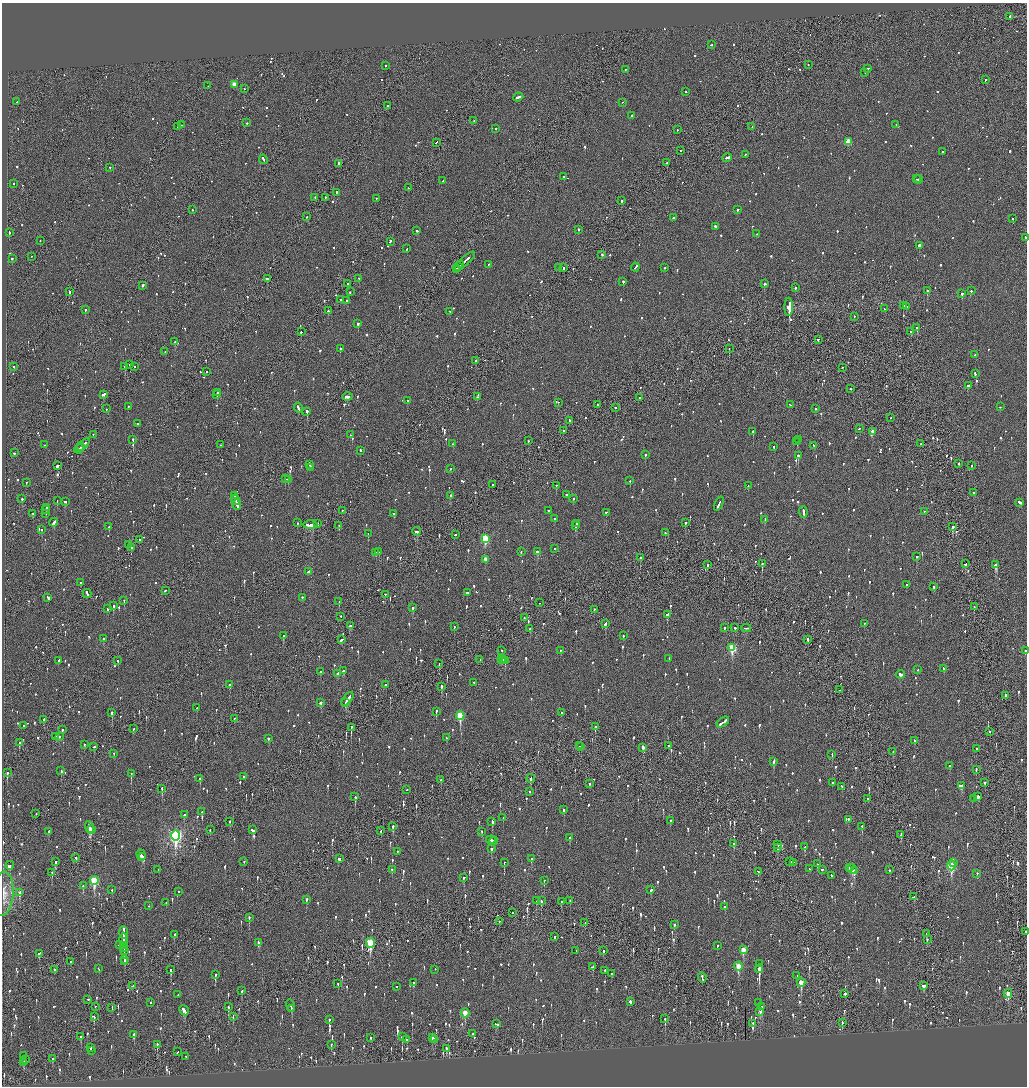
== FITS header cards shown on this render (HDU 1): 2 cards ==
NAXIS1  =                 2050
NAXIS2  =                 2168

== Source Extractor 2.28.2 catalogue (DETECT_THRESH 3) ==
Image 2050 x 2168 px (HDU 1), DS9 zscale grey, zoomed out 1/2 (1 PNG px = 2 x 2 image px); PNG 1029 x 1088 px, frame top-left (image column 2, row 2168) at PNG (2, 3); each listed source drawn as its Kron ellipse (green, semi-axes under 4 px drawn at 4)
Background -0.094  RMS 0.077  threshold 0.232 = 3 sigma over >= 5 px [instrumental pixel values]
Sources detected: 1645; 62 cannot appear on this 1/2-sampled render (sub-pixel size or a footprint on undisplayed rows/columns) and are neither listed nor drawn; of the other 1583, the 500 brightest by FLUX_AUTO listed and drawn (1083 fainter detections omitted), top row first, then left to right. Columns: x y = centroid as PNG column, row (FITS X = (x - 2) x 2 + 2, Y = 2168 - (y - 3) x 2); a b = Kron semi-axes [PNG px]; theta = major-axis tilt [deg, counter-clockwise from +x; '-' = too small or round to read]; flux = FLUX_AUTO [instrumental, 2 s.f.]
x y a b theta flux
1010 17 2 1 - 4800
711 45 2 2 - 87
808 65 2 1 - 72
386 66 2 2 - 69
868 69 2 2 - 110
625 70 2 2 - 89
865 73 2 2 - 57
985 80 2 2 - 76
234 85 3 2 - 230
208 86 2 1 - 100
244 89 2 1 - 170
686 92 2 2 - 130
518 97 5 2 - 300
17 102 2 2 - 210
622 103 2 1 - 72
387 106 2 1 - 140
632 116 2 2 - 74
474 121 2 1 - 71
247 123 2 2 - 160
182 125 2 1 - 84
896 125 2 2 - 85
178 127 4 2 - 120
752 127 2 1 - 110
495 129 2 2 - 110
677 130 2 2 - 88
848 142 3 3 - 450
436 143 3 2 - 62
681 151 2 1 - 60
942 152 2 2 - 80
745 155 2 2 - 78
727 158 5 2 - 310
263 160 4 2 - 190
667 163 2 2 - 370
338 164 4 1 - 250
110 168 2 2 - 78
564 177 2 2 - 89
916 179 2 1 - 79
918 180 4 2 - 150
443 181 2 2 - 78
14 184 2 2 - 84
409 188 2 2 - 61
336 193 3 2 - 220
315 198 2 1 - 100
325 198 2 1 - 140
376 199 2 2 - 65
622 201 2 2 - 120
192 210 2 2 - 99
738 210 2 2 - 210
307 217 2 2 - 130
673 218 2 2 - 190
1012 219 2 2 - 76
715 227 4 2 - 340
578 230 2 2 - 150
417 231 2 2 - 180
9 233 2 2 - 150
757 234 2 2 - 61
1025 238 2 2 - 130
40 241 2 1 - 76
390 242 3 2 - 83
919 246 2 2 - 410
407 249 2 2 - 73
602 255 2 2 - 140
31 257 2 1 - 79
12 259 2 2 - 140
464 262 14 2 41 470
461 265 3 1 - 200
488 265 2 2 - 100
458 267 2 1 - 240
635 267 4 2 - 190
559 268 2 2 - 96
564 268 3 2 - 110
665 268 2 2 - 80
456 269 3 1 - 260
267 279 3 2 - 110
359 279 2 1 - 63
623 282 2 2 - 210
348 284 2 2 - 58
765 284 3 2 - 120
143 286 3 2 - 190
795 288 2 2 - 160
927 291 2 2 - 320
971 291 2 2 - 190
70 292 2 2 - 110
350 292 2 2 - 82
962 294 2 2 - 540
341 300 2 1 - 64
347 301 2 2 - 77
903 306 2 2 - 160
789 307 9 2 -89 39000
907 307 3 2 - 71
884 309 2 2 - 66
85 310 2 2 - 150
328 311 2 2 - 310
450 312 2 2 - 160
854 317 2 2 - 65
358 324 2 2 - 730
917 328 2 2 - 360
301 332 2 2 - 270
911 332 2 2 - 170
818 340 2 2 - 65
175 342 2 2 - 230
340 349 2 2 - 150
729 349 2 2 - 73
165 352 2 2 - 74
975 355 2 2 - 60
476 361 2 2 - 150
130 365 2 2 - 180
14 367 2 1 - 310
125 367 2 2 - 610
135 367 2 1 - 67
842 368 2 1 - 61
206 372 2 2 - 69
975 374 3 2 - 210
969 386 3 2 - 130
850 389 2 2 - 130
217 393 2 2 - 400
103 395 3 2 - 220
217 395 3 2 - 58
348 397 5 2 - 320
477 397 2 2 - 83
639 398 2 1 - 100
408 401 2 2 - 210
558 403 2 2 - 64
597 405 2 2 - 70
791 405 4 2 - 130
128 407 2 2 - 81
1000 407 2 2 - 77
298 408 5 2 - 160
615 408 2 2 - 70
106 409 2 2 - 63
816 409 2 2 - 85
307 412 2 2 - 640
890 418 2 2 - 71
569 421 2 2 - 67
138 424 2 2 - 130
859 429 2 2 - 71
564 431 2 1 - 61
753 432 2 2 - 150
872 432 2 2 - 110
93 435 2 2 - 68
350 435 2 2 - 84
133 440 2 2 - 120
798 440 2 1 - 140
528 441 2 2 - 99
797 442 2 2 - 70
453 444 2 2 - 120
921 444 2 2 - 62
45 445 2 2 - 63
220 445 2 2 - 59
83 446 8 2 44 300
814 446 3 2 - 88
81 447 3 2 - 90
774 447 2 2 - 60
79 449 5 2 - 130
360 451 2 2 - 150
14 453 2 2 - 64
645 455 2 2 - 190
798 456 3 2 - 280
959 464 2 2 - 180
310 465 4 2 - 130
57 466 3 2 - 230
972 466 2 1 - 110
310 468 2 1 - 87
451 469 2 2 - 60
285 479 2 1 - 93
288 480 3 2 - 130
630 481 2 2 - 59
26 483 2 2 - 130
492 485 2 2 - 64
556 486 2 2 - 63
748 486 2 2 - 110
973 493 2 2 - 59
567 495 3 2 - 86
234 496 4 2 - 220
450 496 3 2 - 92
22 499 2 2 - 290
573 499 2 2 - 220
235 500 5 2 - 190
57 501 2 2 - 87
65 502 3 2 - 64
1020 503 4 2 - 300
719 504 7 2 67 290
237 505 5 2 - 220
46 508 2 2 - 130
46 510 2 1 - 130
342 511 2 2 - 65
548 511 2 2 - 71
803 512 5 2 - 190
924 512 2 1 - 61
606 513 2 2 - 130
33 514 3 2 - 67
46 514 2 2 - 69
394 514 2 2 - 210
554 519 2 2 - 130
765 520 3 2 - 100
54 523 4 2 - 180
297 523 2 2 - 120
685 523 2 2 - 90
318 524 2 2 - 72
577 524 2 2 - 110
310 525 7 2 0 420
339 526 2 1 - 60
576 526 2 2 - 140
109 527 2 2 - 62
952 527 2 2 - 360
41 530 2 2 - 97
417 532 4 2 - 98
665 533 2 2 - 65
368 534 2 2 - 78
455 535 3 2 - 250
485 539 3 3 - 940
139 540 2 1 - 79
129 545 2 1 - 94
131 548 2 2 - 220
555 549 2 2 - 94
379 552 2 1 - 120
521 552 2 2 - 63
537 552 3 2 - 330
376 553 2 2 - 88
916 557 2 2 - 82
640 558 2 2 - 100
485 560 3 2 - 140
762 564 2 2 - 200
965 564 3 2 - 120
707 565 2 2 - 84
996 565 3 3 - 760
308 572 3 2 - 150
81 583 2 2 - 87
906 585 2 2 - 99
934 587 2 2 - 290
165 591 2 1 - 76
467 593 2 2 - 410
87 594 4 2 - 500
385 595 2 2 - 140
48 598 3 2 - 390
302 598 2 2 - 65
124 601 2 2 - 240
339 602 2 2 - 95
540 603 2 1 - 92
113 606 3 2 - 260
974 607 2 1 - 86
413 608 2 2 - 170
107 609 3 2 - 130
594 610 2 2 - 60
667 615 3 2 - 330
341 617 2 2 - 60
524 618 2 1 - 60
605 624 3 2 - 170
864 624 2 2 - 77
350 626 4 2 - 250
454 627 2 2 - 63
724 628 2 2 - 190
735 628 2 2 - 74
746 628 5 2 - 160
530 629 2 2 - 69
283 636 2 2 - 180
623 636 2 2 - 130
104 639 2 2 - 130
341 640 3 2 - 80
808 640 3 2 - 200
732 648 4 3 - 860
502 651 2 2 - 64
560 651 2 2 - 69
1026 651 2 1 - 170
669 659 2 2 - 74
480 660 2 1 - 63
501 660 3 2 - 150
503 660 2 1 - 69
59 661 2 2 - 120
118 661 3 2 - 75
505 661 2 2 - 99
439 664 2 1 - 62
944 669 3 2 - 82
918 670 2 2 - 67
343 671 3 2 - 85
320 672 2 2 - 140
338 674 3 2 - 87
901 675 4 2 - 340
474 683 2 2 - 120
230 685 3 2 - 83
386 685 2 2 - 75
441 687 3 2 - 430
840 690 2 1 - 130
1006 696 2 2 - 590
347 699 8 2 52 340
321 703 3 2 - 170
345 703 3 2 - 130
197 708 3 2 - 63
436 712 3 2 - 130
112 713 3 2 - 240
561 713 2 2 - 65
460 716 4 3 - 780
235 719 2 1 - 59
44 720 3 2 - 79
723 722 7 2 35 380
24 726 2 2 - 73
595 727 2 2 - 480
351 728 3 1 - 200
133 729 3 2 - 68
63 730 3 2 - 110
990 732 2 2 - 76
56 736 3 2 - 100
59 737 4 2 - 91
446 738 2 2 - 69
268 739 2 2 - 120
915 741 2 2 - 63
19 743 3 2 - 120
85 745 2 2 - 58
579 746 2 2 - 61
581 746 2 1 - 72
669 746 2 2 - 82
94 747 2 2 - 60
643 748 3 2 - 87
976 749 2 2 - 79
893 752 2 2 - 120
114 754 2 1 - 58
832 755 2 1 - 82
774 762 3 2 - 110
950 766 2 2 - 68
976 770 3 2 - 94
61 771 3 2 - 59
7 773 2 1 - 350
131 774 3 2 - 150
243 777 2 2 - 230
200 779 3 2 - 150
531 779 4 2 - 180
441 780 2 2 - 380
832 783 2 2 - 64
985 783 2 2 - 88
589 784 2 2 - 140
961 786 4 2 - 110
842 787 3 2 - 89
162 789 4 2 - 170
407 790 2 2 - 65
530 792 2 2 - 64
355 797 3 2 - 250
978 797 3 2 - 290
867 799 2 2 - 77
973 799 2 2 - 60
564 810 3 2 - 160
202 812 2 2 - 120
36 814 2 2 - 77
184 815 3 2 - 100
503 818 2 2 - 83
848 820 2 2 - 100
670 821 3 2 - 81
229 822 2 1 - 250
492 822 3 2 - 270
89 827 6 2 -69 590
393 827 3 2 - 510
862 827 2 2 - 150
91 830 2 1 - 140
210 830 2 1 - 60
252 830 4 2 - 170
381 831 3 1 - 110
49 832 2 2 - 160
482 832 2 2 - 62
901 835 3 2 - 170
176 836 5 4 - 3900
569 838 2 2 - 99
491 840 4 2 - 110
494 841 4 3 - 88
734 844 3 2 - 85
778 845 2 2 - 120
805 847 3 2 - 96
777 848 3 2 - 74
491 849 3 2 - 95
397 852 2 2 - 59
141 856 6 2 -73 150
143 857 3 2 - 140
76 858 3 2 - 72
339 859 3 2 - 390
531 859 3 2 - 76
56 862 4 2 - 140
244 862 2 2 - 58
790 862 4 2 - 140
504 863 2 2 - 160
793 863 2 2 - 110
953 863 2 2 - 57
817 864 2 2 - 61
10 866 4 2 - 60
951 866 4 3 - 1200
850 868 3 2 - 66
809 869 2 2 - 72
158 870 2 1 - 62
392 870 2 2 - 65
822 870 2 2 - 80
852 870 5 3 - 280
890 870 2 2 - 180
854 871 2 1 - 140
758 872 2 2 - 66
52 873 3 2 - 60
977 874 2 2 - 68
831 876 3 2 - 95
464 878 3 2 - 65
94 881 4 3 - 1300
544 881 2 1 - 110
83 886 3 2 - 85
112 890 2 2 - 69
651 890 4 2 - 80
179 892 2 2 - 72
20 893 4 2 - 110
3 894 22 10 85 210
913 897 3 2 - 62
306 900 2 2 - 390
536 901 2 1 - 66
541 901 4 2 - 120
570 901 2 2 - 60
561 902 3 2 - 94
166 903 2 2 - 83
148 906 2 1 - 69
725 907 3 2 - 77
513 913 2 2 - 140
249 918 3 2 - 78
499 922 2 2 - 130
585 923 2 1 - 280
674 925 3 2 - 72
1025 932 2 2 - 82
123 933 6 2 -88 820
926 934 3 1 - 58
174 935 3 2 - 62
555 937 2 2 - 260
124 940 6 2 -88 430
927 940 2 1 - 66
259 943 4 2 - 120
370 943 5 3 - 1100
119 945 2 2 - 180
124 946 3 1 - 180
717 946 2 2 - 63
124 948 3 2 - 170
743 950 4 3 - 290
124 951 3 1 - 230
576 951 2 2 - 76
603 951 3 2 - 94
39 954 4 2 - 110
125 960 2 1 - 240
71 962 3 2 - 66
124 962 3 2 - 100
760 964 2 2 - 150
593 967 3 2 - 180
738 967 4 3 - 380
98 969 3 2 - 61
759 969 4 2 - 3800
55 970 2 2 - 150
171 970 2 2 - 130
435 970 2 2 - 73
605 971 2 2 - 140
611 974 2 1 - 89
215 975 3 2 - 200
797 976 2 2 - 68
702 978 5 2 - 190
414 983 3 2 - 160
801 983 4 3 - 330
338 984 2 1 - 160
132 986 3 2 - 87
923 986 3 2 - 79
397 987 2 1 - 80
241 991 3 2 - 62
845 994 2 2 - 220
1008 994 4 2 - 190
178 995 2 2 - 150
87 1000 3 2 - 130
630 1002 3 2 - 240
151 1003 2 2 - 57
758 1003 3 2 - 220
290 1006 6 2 -76 110
95 1007 2 2 - 64
228 1007 3 2 - 100
762 1007 3 2 - 250
112 1008 3 1 - 76
291 1009 2 2 - 240
184 1011 5 2 - 480
760 1012 3 2 - 73
465 1013 4 3 - 360
94 1017 3 2 - 90
233 1017 4 2 - 75
665 1019 3 2 - 170
329 1020 2 2 - 380
842 1023 3 1 - 89
496 1024 4 2 - 220
753 1024 2 2 - 66
473 1034 2 2 - 57
134 1035 3 2 - 160
81 1037 3 2 - 62
402 1037 2 2 - 260
371 1038 3 2 - 57
432 1038 3 2 - 240
407 1040 2 2 - 84
435 1040 2 2 - 310
157 1045 3 2 - 140
331 1045 3 2 - 61
90 1048 2 2 - 100
446 1049 3 2 - 140
91 1051 3 2 - 100
178 1052 3 2 - 92
24 1056 2 2 - 99
186 1057 2 2 - 110
53 1059 3 2 - 65
26 1060 3 1 - 75
23 1063 3 2 - 67
At the frame edge (FLAGS 8, measured only in part): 3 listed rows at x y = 1025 238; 1026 651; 1025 932
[1083 fainter detections neither listed nor drawn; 62 sub-pixel or undisplayed-footprint detections neither listed nor drawn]